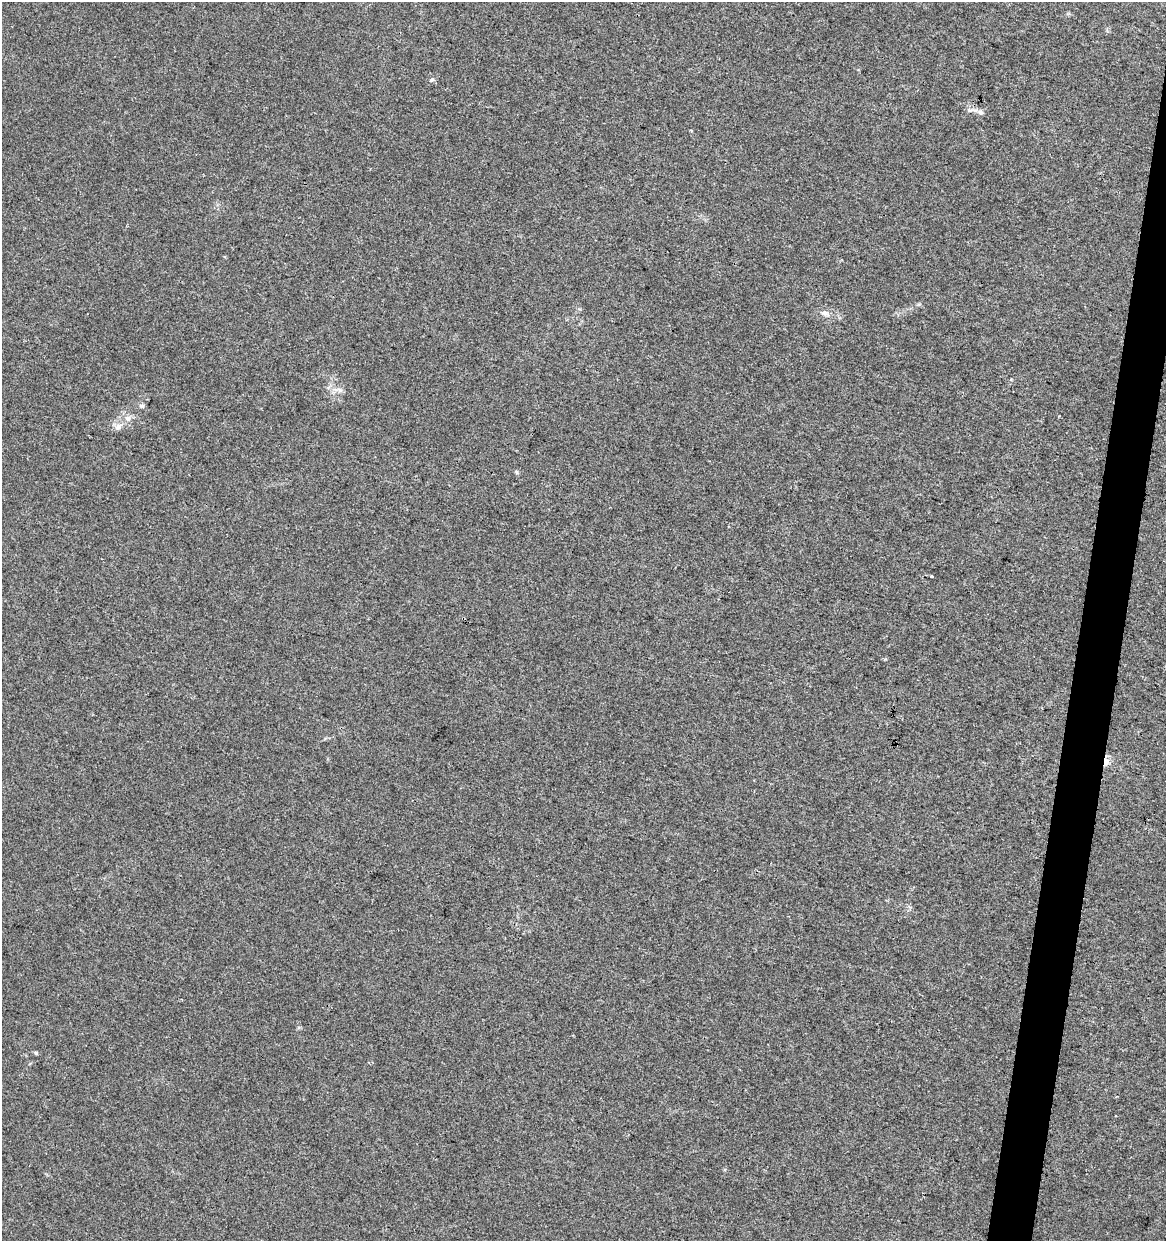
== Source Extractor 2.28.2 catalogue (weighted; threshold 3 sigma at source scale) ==
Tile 10 of 4 x 4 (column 2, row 3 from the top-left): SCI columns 1385-2548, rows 1245-2483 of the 5159 x 4962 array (HDU 1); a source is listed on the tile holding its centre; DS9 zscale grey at full resolution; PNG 1168 x 1243 px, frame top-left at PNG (2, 2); no overlay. Shown black and unused: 3% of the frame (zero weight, under 3 of 4 exposures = <1% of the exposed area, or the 3 px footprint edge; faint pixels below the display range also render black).
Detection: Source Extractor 2.28.2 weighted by HDU 2 'WHT'; one run over the whole footprint, this tile lists its part. Background 0.00577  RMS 0.0027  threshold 0.0121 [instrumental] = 3 sigma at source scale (4.5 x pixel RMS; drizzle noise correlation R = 1.50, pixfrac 1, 0.0396/0.0396 arcsec/px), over >= 5 px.
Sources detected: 10; all 10 listed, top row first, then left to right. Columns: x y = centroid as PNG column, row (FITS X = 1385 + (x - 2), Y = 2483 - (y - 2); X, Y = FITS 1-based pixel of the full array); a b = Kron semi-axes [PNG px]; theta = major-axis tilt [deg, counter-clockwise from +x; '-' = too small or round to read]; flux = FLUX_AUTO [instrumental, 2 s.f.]
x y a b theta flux
432 79 6 4 20 0.36
980 112 8 6 -25 0.88
825 313 10 7 -15 1.1
340 390 9 6 -28 0.92
142 406 7 6 - 0.61
127 418 8 7 - 1.2
118 427 11 7 42 1.2
931 576 4 3 - 0.22
1106 762 10 7 -86 1.5
36 1053 5 5 - 0.37
Overlapping masked pixels (flux is a lower limit): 1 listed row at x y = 1106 762
Unlisted compact peaks at least as high as the median listed source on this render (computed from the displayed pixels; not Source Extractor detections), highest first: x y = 517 472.